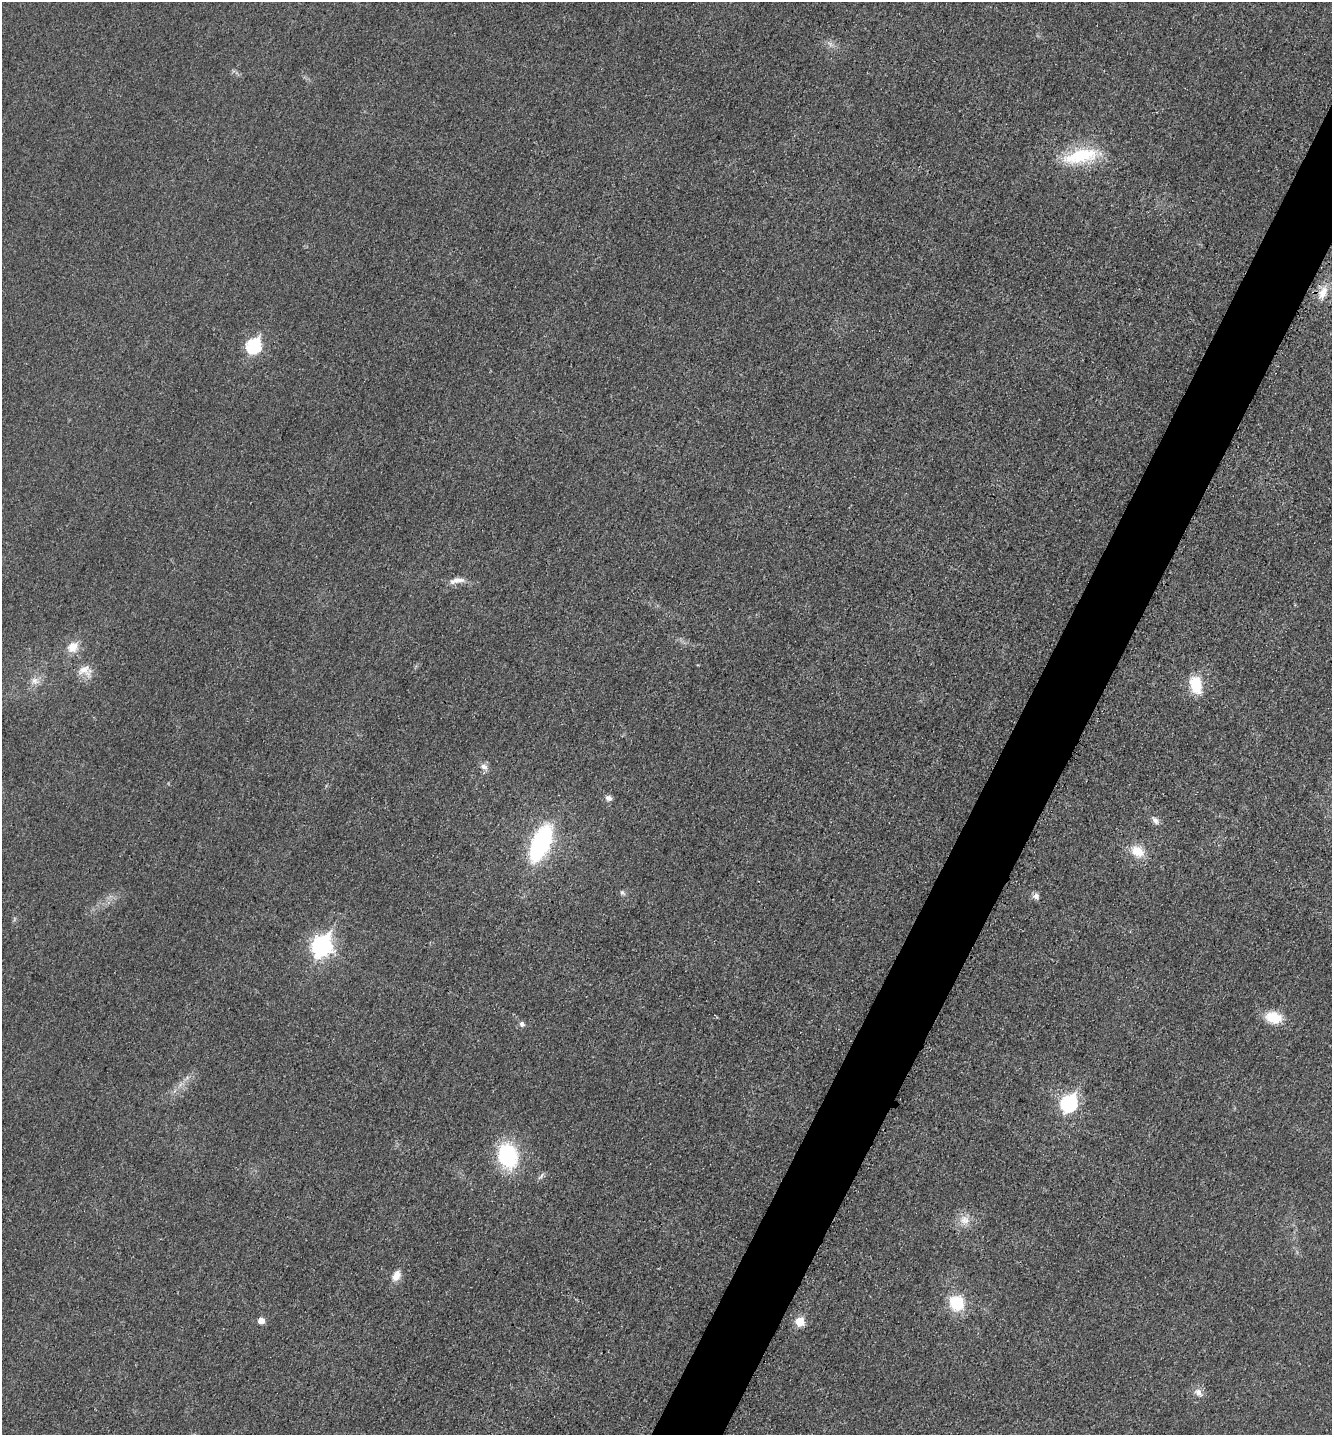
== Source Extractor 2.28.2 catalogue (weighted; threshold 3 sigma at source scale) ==
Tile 10 of 4 x 4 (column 2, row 3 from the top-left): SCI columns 1482-2811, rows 1449-2881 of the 5770 x 5759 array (HDU 1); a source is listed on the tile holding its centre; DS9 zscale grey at full resolution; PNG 1334 x 1437 px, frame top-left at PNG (2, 2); no overlay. Shown black and unused: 5% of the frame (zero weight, under 3 of 4 exposures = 1% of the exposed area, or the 3 px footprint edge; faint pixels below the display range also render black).
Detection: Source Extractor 2.28.2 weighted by HDU 2 'WHT'; one run over the whole footprint, this tile lists its part. Background 0.0197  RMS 0.0057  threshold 0.0257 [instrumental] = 3 sigma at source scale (4.5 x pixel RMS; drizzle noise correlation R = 1.50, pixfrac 1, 0.05/0.05 arcsec/px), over >= 5 px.
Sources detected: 27; all 27 listed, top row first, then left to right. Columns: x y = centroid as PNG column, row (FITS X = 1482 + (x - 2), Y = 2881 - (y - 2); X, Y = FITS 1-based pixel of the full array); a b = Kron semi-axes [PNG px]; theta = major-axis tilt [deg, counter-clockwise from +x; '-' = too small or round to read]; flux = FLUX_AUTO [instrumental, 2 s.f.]
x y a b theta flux
830 44 8 4 -53 1.6
1080 156 44 16 12 33
1323 293 22 11 68 7.9
253 346 8 7 - 79
457 580 23 7 10 5
73 647 15 13 41 7.8
85 670 20 15 -4 7.9
35 681 12 10 -19 3.9
1196 685 22 14 -77 16
483 766 10 8 -31 3.3
608 798 9 7 -14 2.4
1155 820 13 7 -48 2.7
540 843 28 13 67 100
1138 851 17 12 -33 11
622 893 8 6 -52 1.4
1036 896 8 7 - 2.5
321 946 10 8 61 250
1274 1017 18 12 -13 15
522 1024 7 6 - 2
1069 1103 8 7 - 130
508 1156 26 20 -73 45
964 1220 15 13 -53 6.7
396 1275 14 9 66 5.2
957 1303 13 12 - 25
261 1320 6 5 - 5.2
800 1322 6 6 - 15
1198 1392 13 9 -43 3.8